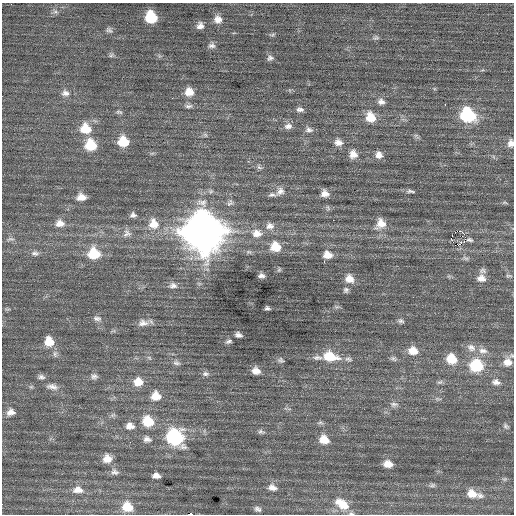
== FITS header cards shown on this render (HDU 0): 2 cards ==
NAXIS1  =                  512 / Axis length
NAXIS2  =                  512 / Axis length

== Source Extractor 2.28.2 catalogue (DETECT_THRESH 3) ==
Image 512 x 512 px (HDU 0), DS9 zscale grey, 1 PNG px = 1 image px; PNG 516 x 516 px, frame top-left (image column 1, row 512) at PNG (2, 3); no overlay
Background 0.196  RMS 0.75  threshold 2.25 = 3 sigma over >= 5 px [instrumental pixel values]
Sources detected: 122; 2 with non-positive FLUX_AUTO (blend fragments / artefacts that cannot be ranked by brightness) are not listed; the other 120 listed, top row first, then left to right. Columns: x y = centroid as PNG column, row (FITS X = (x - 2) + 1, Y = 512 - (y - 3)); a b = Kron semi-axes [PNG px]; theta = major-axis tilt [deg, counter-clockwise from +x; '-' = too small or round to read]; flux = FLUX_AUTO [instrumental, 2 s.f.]
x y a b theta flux
55 12 9 4 -8 120
151 17 9 8 - 2100
218 19 10 10 - 400
200 26 9 8 - 260
109 30 10 7 -30 150
272 35 10 3 15 82
376 38 10 6 4 120
212 45 10 7 8 190
111 55 7 5 23 100
270 58 8 7 - 150
189 92 10 10 - 570
65 93 11 9 -3 290
381 102 10 8 -23 240
445 105 3 2 - 140
188 106 11 6 2 160
300 109 10 6 -2 180
119 112 9 5 -8 110
468 115 11 10 - 4200
370 117 13 11 -65 820
288 126 12 8 7 270
85 129 12 11 - 1100
309 130 10 7 -11 200
205 135 7 5 -45 97
416 136 11 4 -36 110
123 142 10 9 - 1300
338 142 11 8 -10 330
511 143 9 7 80 280
91 145 11 10 - 1500
353 154 10 9 - 420
379 155 9 8 - 320
259 167 8 5 -30 130
280 191 12 10 42 320
410 191 12 5 -7 140
325 194 9 8 - 330
272 195 12 6 -1 170
81 197 11 8 2 470
505 203 7 4 -1 65
133 215 8 7 - 160
333 220 2 2 - 86
60 223 12 9 -4 440
154 224 14 12 -66 790
380 224 15 13 52 650
270 226 12 10 -10 360
203 232 16 15 - 130000
127 233 12 12 - 330
257 233 15 11 -6 610
465 238 4 2 - 6.3
10 239 11 6 5 170
451 239 3 2 - 21
469 240 11 6 -11 130
458 245 3 2 - 350
275 247 11 10 - 950
35 253 11 7 0 210
94 254 11 10 - 1700
327 255 11 9 -13 550
465 258 9 5 -26 120
279 270 7 5 69 80
483 271 10 7 -12 160
261 276 7 5 -8 180
509 276 9 4 -4 83
481 278 11 9 -5 370
349 279 11 10 - 490
173 286 11 8 1 250
346 290 8 7 - 140
267 308 5 4 - 110
7 309 8 3 5 78
97 319 12 7 -7 210
401 321 9 6 -12 130
143 323 15 9 7 350
238 335 6 5 - 180
229 341 9 5 20 130
49 342 11 10 - 810
471 348 13 10 -30 400
413 351 12 10 -9 610
483 351 14 8 -9 360
55 354 10 6 -83 180
330 356 18 11 -12 1400
149 358 7 5 -32 96
317 358 14 6 -1 250
348 359 11 7 -10 180
393 359 9 6 -25 130
451 359 11 10 - 1000
281 360 9 7 -26 140
508 362 11 10 - 490
176 363 10 7 -16 170
476 366 12 10 -12 2600
256 371 9 8 - 400
205 374 10 7 -5 170
94 376 9 8 - 190
41 377 9 6 -9 170
138 382 11 10 - 680
440 382 9 5 26 110
496 382 12 8 -14 260
52 387 16 8 -10 330
156 396 10 10 - 680
438 399 11 4 -9 110
394 404 12 7 -5 200
11 412 11 8 15 340
148 421 11 10 - 1300
320 423 10 4 0 100
130 426 11 9 -2 370
506 426 8 6 -33 110
261 432 9 6 -18 130
175 437 12 10 -39 6600
147 439 11 8 -11 250
324 440 10 9 - 670
107 459 10 9 - 500
388 464 9 7 -8 510
115 472 12 8 -14 220
156 475 7 5 -8 270
504 479 7 5 1 90
432 485 9 6 11 110
272 487 11 8 -17 290
78 490 14 9 -2 490
472 494 14 11 -13 600
480 496 11 8 -3 230
342 504 21 12 -34 1000
127 507 11 10 - 1100
258 509 9 6 -24 150
190 514 4 2 - 4900
At the frame edge (FLAGS 8, measured only in part): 4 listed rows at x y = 511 143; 508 362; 342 504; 190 514
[2 non-positive-flux detections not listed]